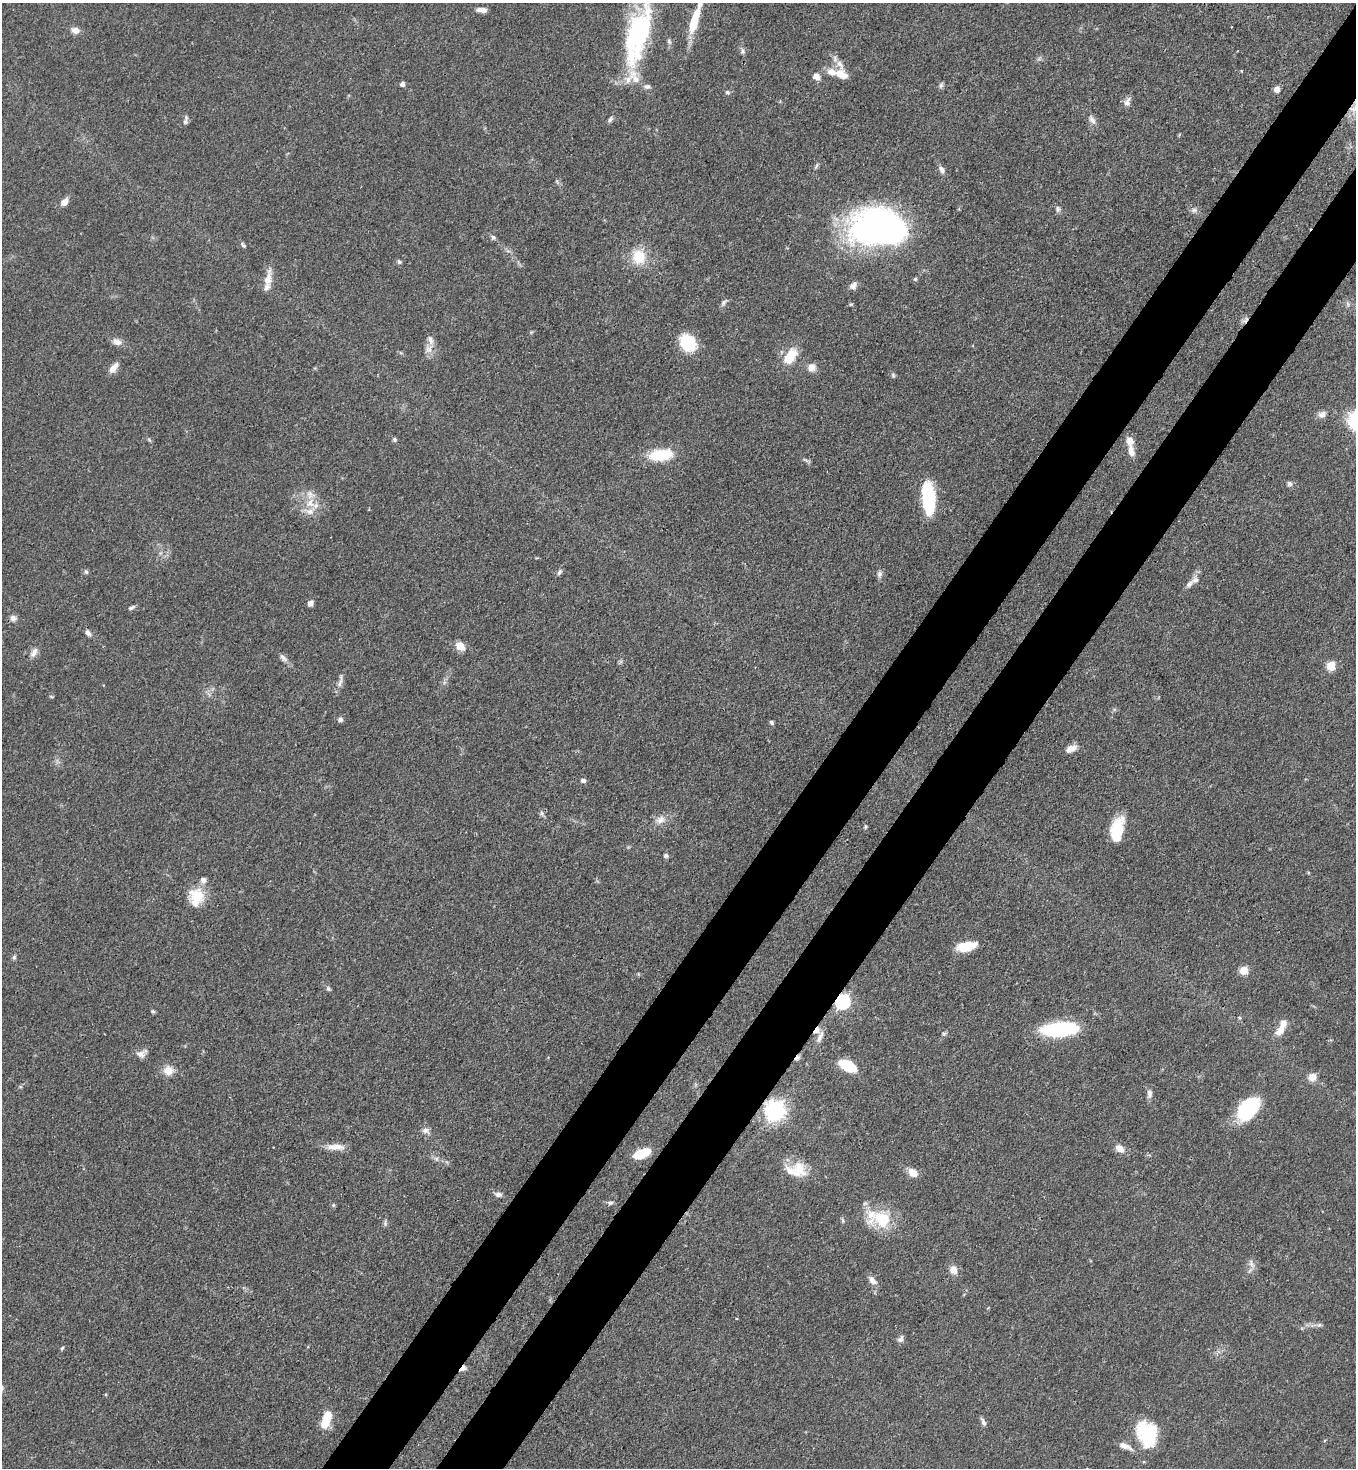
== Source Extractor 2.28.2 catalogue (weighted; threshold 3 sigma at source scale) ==
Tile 10 of 4 x 4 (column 2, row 3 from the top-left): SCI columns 1580-2933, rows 1526-2991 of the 6008 x 5986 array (HDU 1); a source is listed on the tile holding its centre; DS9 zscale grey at full resolution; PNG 1358 x 1470 px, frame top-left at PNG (2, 3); no overlay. Shown black and unused: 9% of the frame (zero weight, under 3 of 4 exposures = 7% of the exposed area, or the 3 px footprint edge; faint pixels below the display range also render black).
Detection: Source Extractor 2.28.2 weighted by HDU 2 'WHT'; one run over the whole footprint, this tile lists its part. Background 0.0641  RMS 0.0036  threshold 0.0163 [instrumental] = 3 sigma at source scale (4.5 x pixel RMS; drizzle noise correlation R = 1.50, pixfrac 1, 0.05/0.05 arcsec/px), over >= 5 px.
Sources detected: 129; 1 inside a brighter object's white glare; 2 cosmic-ray / hot-pixel residue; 1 long thin detection or spike segment (spike, bleed or trail) — not listed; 13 inside a brighter listed object's ellipse — not listed separately; the other 112 listed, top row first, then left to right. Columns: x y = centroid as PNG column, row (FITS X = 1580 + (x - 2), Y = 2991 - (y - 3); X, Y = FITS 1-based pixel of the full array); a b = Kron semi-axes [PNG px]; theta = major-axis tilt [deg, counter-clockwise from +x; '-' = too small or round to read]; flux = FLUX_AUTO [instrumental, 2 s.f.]
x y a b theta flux
481 10 11 5 -3 2.1
694 20 33 8 73 11
75 30 11 8 -12 2.1
638 34 79 25 75 55
669 42 8 5 -64 0.82
742 51 9 5 -84 0.92
841 74 19 11 -28 4.6
816 76 8 7 - 2.4
402 84 4 4 - 1.5
941 85 8 6 74 0.8
647 86 9 7 14 1.1
1277 89 6 5 - 2.5
728 92 6 5 - 0.71
1127 102 13 7 66 1.8
610 119 9 5 58 0.83
185 120 13 5 77 1.1
1092 120 13 6 -51 1.7
816 166 8 3 60 0.68
942 169 10 6 -60 1.6
64 202 8 6 44 2.9
1058 209 8 6 83 0.98
1194 210 6 6 - 0.99
879 228 49 30 -2 170
493 237 8 5 -37 0.87
243 245 7 5 -54 0.7
639 257 19 17 -79 9.2
399 262 6 5 - 0.71
268 279 24 9 79 4.2
915 279 5 5 - 0.51
853 286 9 7 41 1.7
724 302 11 5 51 1
1348 304 9 4 -77 0.75
117 341 11 8 -22 2.4
688 343 13 10 -52 23
429 349 11 9 -53 2.5
790 356 16 9 56 9.6
812 367 8 8 - 3.2
113 368 13 7 53 2.7
893 375 6 5 - 0.6
1322 414 10 8 24 1.8
394 439 6 5 - 0.72
1130 441 9 7 -73 3.4
1131 451 13 7 -76 2.8
660 455 24 11 5 15
1290 483 6 6 - 0.98
928 497 34 13 -85 21
310 503 15 12 74 5.7
86 572 6 5 - 0.75
559 572 9 5 54 0.86
879 574 8 6 69 1.1
1189 584 13 6 42 1.7
310 603 6 5 - 1.6
132 607 9 4 27 0.87
13 618 8 8 - 1.4
88 633 9 5 -55 1.3
460 646 11 8 -37 4
34 652 14 7 56 1.9
283 658 13 6 -48 1.5
1331 666 5 5 - 17
340 682 15 6 69 1.8
340 719 6 6 - 1.1
771 722 5 4 - 0.67
1071 748 14 7 25 2.8
583 780 5 5 - 1.3
542 813 8 5 -70 0.88
660 820 14 10 25 3
865 827 5 5 - 0.55
1117 830 24 12 77 14
666 856 6 5 - 0.84
203 880 9 8 - 1.6
197 896 22 17 -29 9
966 946 20 9 11 9.6
14 957 6 5 - 0.71
1244 970 5 5 - 12
328 989 6 5 - 0.67
843 1001 7 6 - 78
153 1011 6 4 -21 0.56
1060 1029 36 13 4 31
816 1030 9 5 58 2.7
1280 1031 13 8 49 4
944 1034 7 5 2 0.68
141 1054 14 9 20 2.3
847 1066 14 9 -34 10
168 1070 13 13 - 3.7
1312 1077 10 8 14 3.1
1149 1094 12 7 -89 1.6
1248 1109 25 17 52 25
775 1110 7 7 - 210
426 1130 10 7 -19 1.5
336 1147 23 8 0 3.7
1119 1148 12 8 -34 3
642 1153 16 8 22 10
436 1158 7 4 -19 0.86
799 1170 21 20 - 8.3
913 1173 11 8 -39 3.8
498 1194 9 6 -7 1.4
610 1203 7 5 0 0.85
333 1205 5 5 - 0.51
882 1219 25 20 -12 15
843 1221 5 5 - 0.56
1251 1263 10 6 -81 1.6
953 1270 10 8 -74 3
873 1281 11 7 -44 2.2
736 1319 3 3 - 0.42
1319 1325 7 4 18 0.72
901 1339 8 6 58 1.4
62 1348 6 4 45 0.45
463 1368 9 5 42 1.4
326 1420 19 8 73 8.6
983 1422 10 5 -66 1.1
1147 1434 29 21 -71 21
1125 1446 19 7 -22 2.8
Overlapping masked pixels (flux is a lower limit): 4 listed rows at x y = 843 1001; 816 1030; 775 1110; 463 1368
Isophote crosses this tile's border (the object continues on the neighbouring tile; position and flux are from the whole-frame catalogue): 1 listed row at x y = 638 34